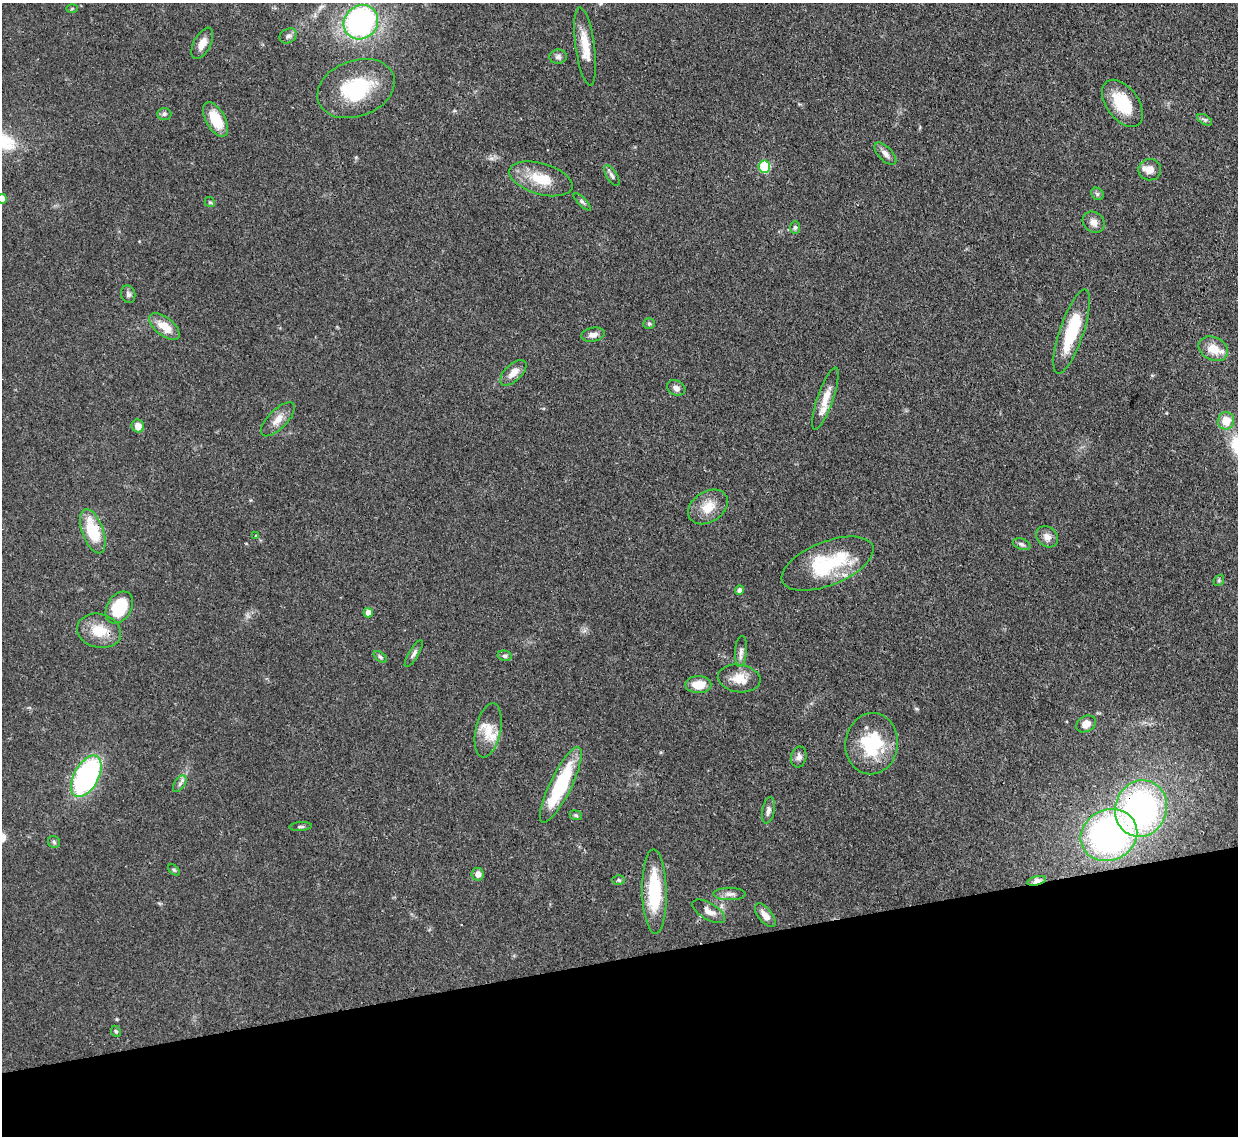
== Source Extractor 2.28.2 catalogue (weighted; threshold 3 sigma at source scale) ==
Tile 14 of 4 x 4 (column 2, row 4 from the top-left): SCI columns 1318-2553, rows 220-1353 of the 5109 x 5092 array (HDU 1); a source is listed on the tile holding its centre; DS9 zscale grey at full resolution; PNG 1240 x 1138 px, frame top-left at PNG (2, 3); each listed source drawn as its Kron ellipse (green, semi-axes under 4 px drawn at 4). Shown black and unused: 16% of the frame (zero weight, under 3 of 4 exposures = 9% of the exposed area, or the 3 px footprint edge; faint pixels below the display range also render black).
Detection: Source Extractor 2.28.2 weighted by HDU 2 'WHT'; one run over the whole footprint, this tile lists its part. Background 0.114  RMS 0.0048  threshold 0.0217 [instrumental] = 3 sigma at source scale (4.5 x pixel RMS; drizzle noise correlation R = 1.50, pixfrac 1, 0.05/0.05 arcsec/px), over >= 5 px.
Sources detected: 75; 2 inside a brighter listed object's ellipse — not listed separately; the other 73 listed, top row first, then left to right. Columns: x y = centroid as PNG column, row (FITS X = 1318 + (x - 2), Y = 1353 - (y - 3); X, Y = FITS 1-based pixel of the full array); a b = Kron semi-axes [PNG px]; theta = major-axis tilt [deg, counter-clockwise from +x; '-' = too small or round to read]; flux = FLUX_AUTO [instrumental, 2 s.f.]
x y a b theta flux
72 9 6 4 2 0.54
361 22 18 16 45 99
288 36 9 7 30 1.7
202 43 17 8 62 4.7
585 46 39 9 -82 10
558 57 8 7 - 1.6
356 89 40 28 20 34
1122 103 27 16 -54 19
164 114 7 6 - 1.1
216 120 19 9 -61 14
1205 120 8 4 -31 1
885 154 14 6 -46 2.7
764 167 6 6 - 26
1150 170 11 10 - 4
612 175 12 5 -57 1.5
541 179 32 15 -16 15
1097 194 7 5 -47 1
2 199 5 4 - 4.8
210 202 5 4 - 0.72
582 202 11 3 -45 1
1094 222 11 10 - 3.5
795 228 6 5 - 1
128 294 9 7 -74 1.5
649 324 6 5 - 0.84
164 326 18 9 -39 8.2
1072 332 44 12 71 28
593 335 12 7 11 2.7
1213 349 15 11 -26 7.9
513 373 16 8 43 4.8
676 388 9 7 -25 2.1
825 398 33 8 71 7.6
278 419 22 9 45 5.1
1226 421 9 8 - 8.1
138 426 6 6 - 4.3
708 507 21 15 33 8.7
93 531 23 10 -70 21
256 536 3 3 - 0.77
1047 537 12 9 -43 3.2
1022 544 9 5 -18 1.2
828 564 48 21 22 37
1219 580 6 4 48 0.79
740 590 4 4 - 2.6
119 607 17 12 58 24
368 613 4 4 - 4.2
99 631 22 17 -13 12
741 651 15 6 86 2.4
414 654 15 5 58 1.7
505 656 7 5 -13 1.1
380 657 7 4 -38 0.92
739 678 21 14 -8 8
698 685 13 8 -1 7.6
1086 724 10 7 29 3.9
488 730 27 12 78 9
872 744 31 26 83 28
799 757 10 7 77 2.3
86 776 23 12 61 100
180 784 9 5 55 1.4
561 785 42 11 64 39
1141 808 28 25 69 120
768 810 13 6 79 2.2
576 815 6 4 -22 0.83
301 827 11 4 3 0.95
1109 835 29 25 27 130
54 842 6 6 - 1
174 870 7 4 -44 0.72
478 874 6 6 - 2.9
619 880 6 5 - 0.89
1037 881 9 4 13 8.4
654 891 42 12 -89 28
729 894 16 6 0 2.6
709 911 18 8 -30 3.7
765 915 14 6 -51 3.8
116 1031 6 4 -67 0.72
Overlapping masked pixels (flux is a lower limit): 3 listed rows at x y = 86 776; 1141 808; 1037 881
Isophote crosses this tile's border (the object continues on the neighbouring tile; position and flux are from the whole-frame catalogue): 1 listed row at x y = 2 199